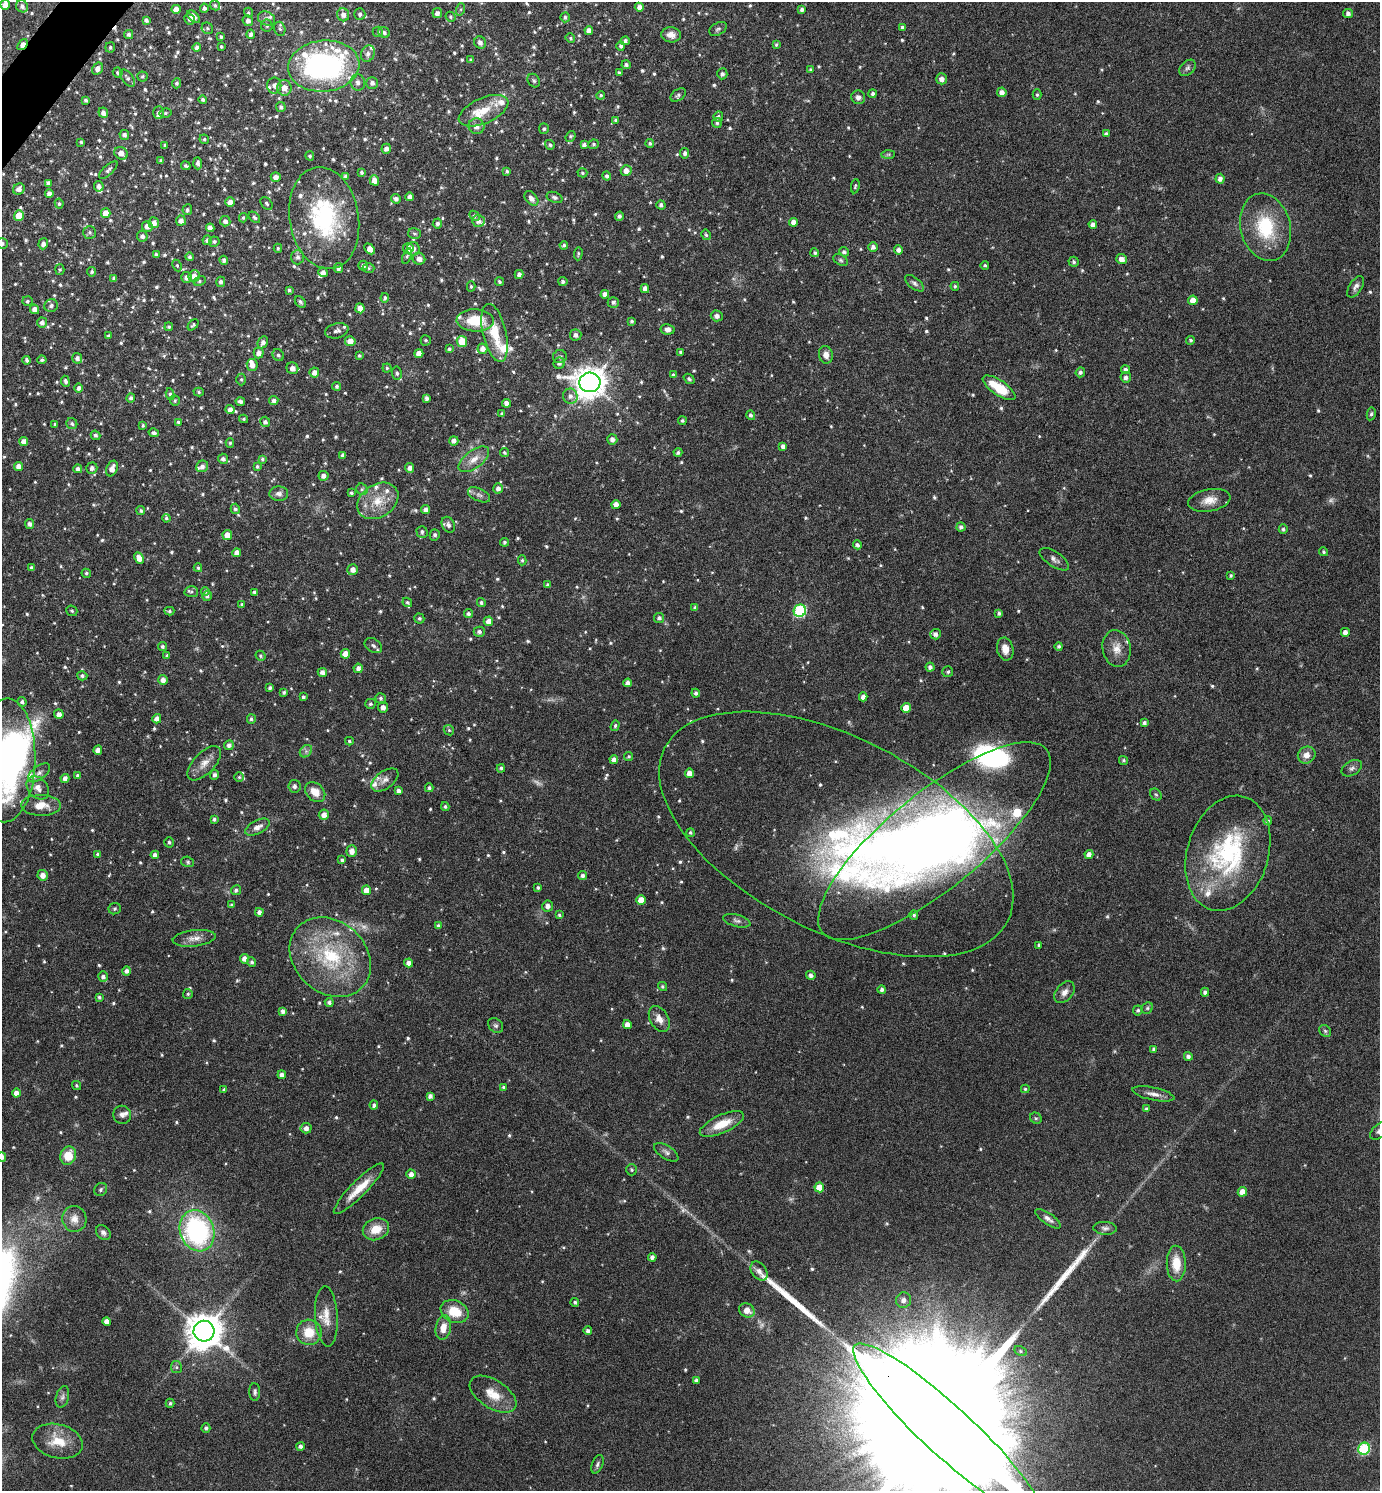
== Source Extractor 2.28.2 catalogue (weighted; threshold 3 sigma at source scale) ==
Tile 11 of 4 x 4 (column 3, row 3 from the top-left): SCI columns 2912-4289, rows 1494-2982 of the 5964 x 5961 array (HDU 1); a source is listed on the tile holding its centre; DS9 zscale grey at full resolution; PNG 1382 x 1493 px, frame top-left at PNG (2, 2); each listed source drawn as its Kron ellipse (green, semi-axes under 4 px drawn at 4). Shown black and unused: <1% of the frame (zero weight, under 4 of 8 exposures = <1% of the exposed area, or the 3 px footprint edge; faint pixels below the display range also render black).
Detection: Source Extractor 2.28.2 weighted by HDU 2 'WHT'; one run over the whole footprint, this tile lists its part. Background 0.119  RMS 0.0051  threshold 0.0209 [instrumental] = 3 sigma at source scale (4.09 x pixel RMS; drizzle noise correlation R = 1.36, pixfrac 0.8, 0.05/0.05 arcsec/px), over >= 5 px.
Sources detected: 883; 4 too faint to see at this stretch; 3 inside a brighter object's white glare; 1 cosmic-ray / hot-pixel residue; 2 long thin detections or spike segments (spike, bleed or trail) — neither listed nor drawn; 40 inside a brighter listed object's ellipse — not listed separately; of the other 833, all 500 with FLUX_AUTO >= 0.726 (the completeness limit of this list) listed and drawn (333 fainter detections not listed), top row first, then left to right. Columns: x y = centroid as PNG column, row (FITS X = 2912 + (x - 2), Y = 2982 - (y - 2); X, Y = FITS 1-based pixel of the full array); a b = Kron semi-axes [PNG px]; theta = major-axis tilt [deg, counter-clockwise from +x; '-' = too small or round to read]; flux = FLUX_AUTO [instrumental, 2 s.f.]
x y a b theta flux
5 5 5 4 - 4.3
215 5 5 4 - 0.95
22 6 6 5 - 1.9
639 7 4 4 - 2.2
204 8 4 4 - 1.4
176 9 5 4 - 3.5
461 9 6 4 71 0.82
802 9 4 3 - 1.3
248 13 5 4 - 0.81
437 13 5 4 - 2
1348 13 5 4 - 1.5
360 14 6 5 - 1.3
343 15 6 6 - 2.7
194 17 7 4 -46 2.7
451 17 5 4 - 0.8
565 17 5 4 - 0.93
189 19 5 5 - 1.4
267 19 9 6 -25 2
146 20 4 4 - 1.1
248 21 5 5 - 2.1
267 26 6 6 - 1.3
903 27 4 4 - 1.2
207 28 6 5 - 0.97
280 29 7 5 -75 1
718 29 9 6 31 1.2
589 31 4 4 - 3
378 32 5 5 - 0.77
384 32 6 5 - 1.4
129 34 4 4 - 1.2
251 34 4 4 - 1.4
671 35 10 7 -9 3.2
221 37 4 4 - 0.92
570 38 5 4 - 0.75
625 41 4 4 - 1.5
480 43 6 5 - 1.9
22 45 6 3 53 6.8
776 45 4 4 - 0.78
621 46 4 4 - 1.2
110 47 5 5 - 0.89
197 47 4 4 - 1.4
221 47 3 3 - 0.76
368 54 8 6 70 2
470 60 4 4 - 0.75
626 65 4 4 - 1.1
324 66 35 25 5 120
1188 68 9 6 44 1.3
98 69 6 5 - 2.2
810 70 4 3 - 0.78
118 72 5 4 - 0.92
619 73 3 3 - 0.88
722 74 5 5 - 1.4
142 76 5 5 - 0.92
127 78 10 5 -54 1.4
941 79 5 5 - 2.6
534 81 7 5 -57 1
177 83 5 4 - 1.1
358 83 8 7 - 2.2
372 83 6 5 - 1.9
274 85 8 7 - 2.1
284 88 8 7 - 4.2
1002 92 5 4 - 2.5
873 94 4 4 - 1.3
601 95 4 4 - 0.81
678 95 8 5 37 1.2
1037 95 5 4 - 0.82
858 97 7 6 - 1.9
203 99 4 3 - 1
86 100 4 3 - 1.1
281 107 5 4 - 1.4
483 111 26 12 24 10
158 112 6 5 - 1.6
103 113 5 4 - 1.9
165 113 6 4 14 0.76
718 117 5 5 - 1.2
616 120 4 3 - 0.79
717 123 5 5 - 0.9
476 126 8 8 - 3
544 129 5 5 - 0.91
1106 134 3 3 - 1.1
124 135 5 5 - 1.4
570 136 6 4 51 0.73
204 139 5 4 - 0.89
81 142 4 3 - 0.75
650 143 4 4 - 0.9
593 144 5 4 - 0.81
165 145 4 4 - 1
550 145 5 4 - 0.99
584 145 4 4 - 1.6
386 149 5 4 - 2.2
121 153 7 6 - 3.9
685 153 5 4 - 1.5
888 154 7 4 1 0.83
310 156 5 4 - 0.78
161 161 4 3 - 1.2
198 163 6 4 -88 1.5
186 166 5 3 - 0.92
108 170 12 5 42 1.6
507 171 4 3 - 0.84
626 171 5 5 - 3
362 172 4 4 - 0.95
582 173 5 4 - 0.77
346 176 4 4 - 1.2
607 176 4 4 - 1.4
276 177 5 4 - 2.6
1220 179 5 4 - 2.3
374 180 5 4 - 3.8
48 183 4 4 - 1.7
99 186 5 4 - 1.9
855 186 7 4 80 0.73
19 189 6 5 - 2.4
49 193 4 4 - 2.4
410 197 4 4 - 2.2
554 197 8 5 -21 1.2
531 198 8 5 -51 2.5
396 199 5 4 - 1.9
230 202 5 5 - 2.6
266 203 7 5 -49 0.97
59 204 5 4 - 0.83
661 205 5 4 - 1.3
187 210 5 4 - 1
106 213 5 4 - 4.1
19 216 5 5 - 8.1
474 216 6 4 -43 0.9
619 216 4 4 - 1.3
254 217 7 4 -42 1
243 218 4 4 - 0.8
324 218 51 34 -80 57
181 221 5 5 - 2.4
225 221 5 5 - 1.8
478 221 6 6 - 2.1
793 222 4 4 - 2.8
154 223 5 5 - 3.1
437 223 5 4 - 1.4
1093 224 4 4 - 2
147 226 5 5 - 2.8
1265 227 34 25 -76 27
210 228 4 4 - 2.4
90 232 6 6 - 1.2
414 234 6 5 - 0.83
706 235 5 4 - 0.83
142 236 5 5 - 1.7
207 240 5 4 - 1.8
214 242 5 5 - 1.1
2 243 6 5 - 1.1
43 244 5 4 - 2
564 245 4 4 - 0.93
873 247 5 4 - 1.7
278 248 4 4 - 0.73
408 248 5 5 - 5.4
370 249 6 4 -48 3.4
413 249 7 6 - 2.4
898 250 4 4 - 1.9
844 252 5 4 - 1.2
815 253 4 4 - 0.93
578 254 7 4 87 0.76
156 255 4 4 - 1.3
407 256 8 4 70 0.78
190 257 4 4 - 1.1
298 257 7 6 - 2
419 259 6 6 - 2.8
1122 259 5 5 - 3.1
224 260 4 4 - 1.4
841 260 8 5 -27 0.98
1074 262 5 5 - 1
177 265 6 4 -64 0.74
985 265 4 4 - 0.73
363 266 5 4 - 1.8
338 268 5 4 - 1.5
369 268 6 5 - 0.76
60 269 5 4 - 0.75
92 272 4 4 - 0.98
323 272 5 4 - 2.1
519 274 4 4 - 1.7
194 276 6 5 - 3.2
187 277 5 5 - 2.4
114 278 4 3 - 1.2
200 281 6 4 29 0.78
563 281 4 4 - 1.2
221 282 5 4 - 1.4
499 282 4 4 - 0.96
914 283 11 5 -39 1.4
471 286 5 4 - 0.85
955 286 4 4 - 0.81
1356 287 12 6 58 2
645 289 4 4 - 2.6
289 290 3 3 - 0.93
605 294 4 4 - 2.3
385 298 5 3 - 0.87
1193 300 5 4 - 4.5
27 301 5 5 - 1.1
300 302 6 4 -49 1
613 302 5 5 - 1.3
51 306 7 6 - 1.7
360 308 5 4 - 3.5
34 309 5 4 - 2.6
717 316 6 5 - 1.6
475 320 18 11 -2 16
632 321 4 3 - 0.84
42 322 5 5 - 1.9
193 325 6 4 42 0.79
169 327 4 4 - 0.93
668 329 7 5 -9 2.7
337 331 12 7 14 2.1
495 333 29 11 -77 14
576 335 6 5 - 2
108 336 4 4 - 0.84
426 340 5 5 - 0.76
1191 340 4 4 - 0.86
350 341 5 5 - 3.7
462 341 5 5 - 9.7
263 342 6 5 - 2
449 349 4 3 - 0.95
482 349 5 5 - 2.8
681 352 4 3 - 0.98
259 353 5 5 - 2.5
419 354 4 4 - 3.9
278 355 6 5 - 1.1
826 355 9 7 -77 3.1
359 356 3 3 - 0.73
560 356 7 6 - 1.2
77 358 5 5 - 1.6
27 360 4 3 - 1.4
42 360 4 4 - 1
559 363 6 5 - 1.4
252 365 6 5 - 2.9
292 368 6 5 - 2.8
387 368 4 4 - 0.75
1125 370 4 4 - 1.4
1080 372 5 4 - 1.2
314 373 5 5 - 2.5
397 373 6 5 - 1
673 375 4 3 - 1.1
1126 377 5 5 - 1.9
241 379 6 4 89 0.75
689 379 6 4 -40 1.1
65 381 5 4 - 1.1
590 382 10 10 - 800
337 386 4 4 - 1
79 388 4 4 - 1.6
999 388 19 7 -34 15
199 392 5 4 - 0.76
170 394 6 4 -82 0.86
570 396 7 7 - 2.2
131 398 4 4 - 1.3
426 398 4 3 - 1.5
274 400 4 4 - 1.6
175 401 5 5 - 0.8
240 401 5 4 - 1.4
506 403 4 4 - 2.4
230 409 4 4 - 2.4
502 414 4 4 - 1
1371 414 6 4 79 0.84
751 415 5 4 - 1.2
244 419 4 3 - 0.74
682 421 4 4 - 0.89
178 422 4 4 - 0.92
265 422 5 5 - 1.3
55 424 3 3 - 0.88
72 424 6 5 - 1.2
143 425 4 4 - 0.79
154 433 5 3 - 1.2
96 435 5 4 - 1
612 440 5 5 - 2.2
454 441 4 4 - 2.3
24 442 4 4 - 3.1
230 443 4 4 - 0.78
783 446 4 4 - 1.8
504 453 5 4 - 0.85
678 453 4 4 - 0.98
343 455 4 4 - 1.7
223 459 5 5 - 1.7
262 459 4 4 - 0.83
474 459 18 9 36 5.3
19 466 4 4 - 3.4
202 466 6 5 - 1.9
257 466 4 4 - 0.89
92 468 5 5 - 2
410 468 5 4 - 2.3
78 469 4 4 - 1.5
112 469 8 5 69 3.4
323 476 5 5 - 2.3
498 488 5 5 - 2
362 489 6 5 - 0.81
351 493 3 3 - 0.89
279 494 9 7 -2 2.1
479 495 12 6 -25 2
1209 500 21 11 10 5.9
378 501 22 16 34 11
616 504 4 4 - 3
235 509 5 4 - 1.2
426 509 4 4 - 1.8
141 511 4 4 - 0.99
166 518 4 3 - 0.78
30 524 5 4 - 1.6
448 525 8 6 -62 1.6
961 527 4 4 - 1.5
1283 529 5 4 - 1.1
422 532 6 5 - 1.3
227 535 5 5 - 4.1
435 535 5 5 - 1.2
504 542 4 4 - 0.99
857 545 4 4 - 1.4
1324 552 4 4 - 0.9
237 553 4 4 - 3
139 558 6 4 -63 3.8
1054 559 17 7 -34 2.1
522 560 5 4 - 0.83
32 568 4 3 - 1.3
198 568 4 3 - 0.77
353 570 5 5 - 2.9
86 573 5 4 - 0.86
1231 575 4 3 - 0.78
548 585 4 4 - 1.4
205 591 4 4 - 0.8
191 592 7 5 -3 0.92
254 592 3 3 - 0.93
207 596 5 4 - 1.1
407 602 5 4 - 1
481 603 5 4 - 1.2
242 605 4 4 - 0.92
695 608 4 4 - 1.5
72 611 6 5 - 0.78
169 611 5 4 - 0.85
800 611 6 6 - 52
999 613 4 3 - 1
468 614 5 4 - 1.2
419 618 5 5 - 1
659 618 5 5 - 1.5
488 621 5 4 - 3.9
479 632 5 5 - 1.4
1345 632 4 4 - 2.4
935 634 5 5 - 1.9
373 646 9 6 -34 1.4
1059 646 4 4 - 1
162 647 4 4 - 1
1117 648 19 14 -80 5.8
1005 649 11 8 -80 4.2
345 654 4 4 - 4.9
167 656 4 3 - 1.1
261 656 5 4 - 0.85
930 667 4 4 - 1.7
358 668 5 4 - 2.1
322 672 5 4 - 2.4
948 672 5 5 - 0.95
82 676 5 4 - 1.1
163 680 5 4 - 2.6
628 683 4 4 - 2.2
270 688 4 3 - 1.2
284 692 3 3 - 0.91
696 693 4 4 - 1.3
303 697 4 3 - 1
863 697 4 4 - 2.7
381 698 5 5 - 1.2
22 702 5 4 - 1.1
370 704 5 5 - 0.92
383 707 5 5 - 2.5
906 708 5 5 - 6
59 714 4 4 - 2.3
157 719 5 4 - 2.7
251 719 5 4 - 0.89
1144 723 4 4 - 1.3
615 726 6 4 72 0.8
449 730 5 4 - 0.73
349 741 4 3 - 0.73
229 745 5 5 - 1.9
98 750 5 4 - 2.5
306 751 7 5 46 1.4
1307 755 9 8 - 4
629 756 4 4 - 0.74
614 759 4 4 - 2.2
6 760 62 29 88 190
1123 760 5 4 - 0.76
204 763 21 10 47 5.1
501 768 4 4 - 1.1
1352 768 11 7 30 1.7
39 773 13 6 37 2.2
689 773 4 4 - 3.7
77 775 4 4 - 0.85
215 775 5 4 - 1.4
239 777 4 4 - 0.75
65 779 4 4 - 2.5
385 780 15 8 36 3.1
294 786 6 6 - 2
38 788 13 9 -48 3.8
429 788 4 4 - 1
398 791 4 4 - 1.9
315 792 11 8 -43 5.7
1156 795 6 5 - 0.75
41 805 20 10 -1 7.1
445 807 4 4 - 0.83
324 815 5 5 - 3
214 819 4 4 - 1
1268 821 4 4 - 0.98
257 827 13 7 27 2.9
690 833 4 4 - 0.75
836 834 192 97 -27 230
934 841 145 48 39 410
169 842 5 5 - 0.88
352 851 6 5 - 3
1228 853 59 40 73 65
98 854 4 3 - 1.4
155 855 4 4 - 2.3
1089 855 4 4 - 2.8
342 860 4 3 - 0.99
188 862 6 5 - 0.82
43 875 5 5 - 3
582 876 4 4 - 1.4
538 888 4 4 - 0.93
236 890 5 4 - 1.1
367 890 5 4 - 4.5
641 900 5 4 - 5.4
232 905 3 3 - 0.89
548 906 5 5 - 2.6
115 909 6 5 - 0.8
259 912 4 4 - 2
559 915 4 3 - 0.77
914 915 4 4 - 0.82
737 921 14 6 -15 1.8
438 926 4 3 - 1.4
194 938 21 8 7 4.2
1039 945 4 3 - 0.73
330 957 44 36 -42 43
244 959 5 4 - 2.7
252 962 4 4 - 1.1
408 963 4 4 - 2.7
126 971 4 4 - 1.7
811 975 5 4 - 1.5
103 977 5 5 - 1.6
662 986 5 4 - 0.8
882 990 4 4 - 1.3
1064 992 12 8 50 3.1
1205 992 4 4 - 1.2
188 994 5 5 - 0.77
99 997 4 3 - 0.85
329 1002 4 4 - 1.4
1147 1008 6 5 - 0.85
1138 1010 5 5 - 0.98
283 1011 4 4 - 1.7
659 1019 14 9 -59 4.1
627 1024 4 4 - 3
496 1026 8 6 -43 1.2
1325 1031 6 5 - 0.89
1154 1049 4 4 - 1.1
1188 1056 4 4 - 1.6
282 1075 4 4 - 2.1
77 1086 5 4 - 0.76
504 1087 4 3 - 0.99
1025 1089 4 4 - 0.74
224 1090 4 3 - 1.3
16 1093 4 4 - 3
1153 1094 21 6 -12 3.2
430 1096 4 4 - 1.7
374 1105 4 4 - 1.2
1146 1109 4 4 - 0.93
122 1115 9 9 - 2
1036 1118 6 5 - 0.78
722 1124 24 9 24 9.8
306 1128 5 5 - 2.4
1379 1131 11 6 43 1.8
666 1152 14 6 -33 1.8
68 1156 9 8 - 8.4
2 1157 5 4 - 2.2
632 1170 6 5 - 0.89
411 1174 4 4 - 2.6
819 1187 5 5 - 6.3
101 1189 7 6 - 0.98
359 1189 34 8 45 9.5
1242 1192 5 4 - 4.2
74 1219 13 12 - 4.5
1048 1219 15 5 -35 2.1
1105 1228 12 6 -5 1.7
376 1229 13 10 21 7.9
197 1231 21 17 -70 76
103 1233 8 6 -49 1.5
652 1257 4 4 - 1.8
1176 1264 18 9 -89 9.7
759 1271 10 7 -53 2.7
903 1300 8 7 - 2.1
575 1302 4 4 - 0.93
747 1310 8 7 - 4
455 1311 14 11 -24 11
326 1316 30 11 -87 7.4
107 1321 4 4 - 2.6
443 1328 12 7 81 5.4
204 1331 10 10 - 1100
588 1331 4 4 - 1.4
309 1332 13 12 - 9.6
1021 1351 6 4 -28 0.8
176 1367 6 5 - 0.96
696 1380 4 3 - 1.1
255 1392 9 5 -88 1.2
493 1394 26 14 -33 9.5
62 1397 11 6 75 1.6
170 1403 4 3 - 0.74
206 1428 4 4 - 1.1
948 1431 126 25 -43 97000
57 1441 26 17 -14 11
300 1446 4 4 - 1.5
1364 1449 6 5 - 46
597 1464 10 5 69 1.2
Overlapping masked pixels (flux is a lower limit): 2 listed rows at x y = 22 45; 948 1431
Isophote crosses this tile's border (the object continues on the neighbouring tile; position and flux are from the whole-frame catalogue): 6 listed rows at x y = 324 66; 2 243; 6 760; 1379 1131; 2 1157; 948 1431